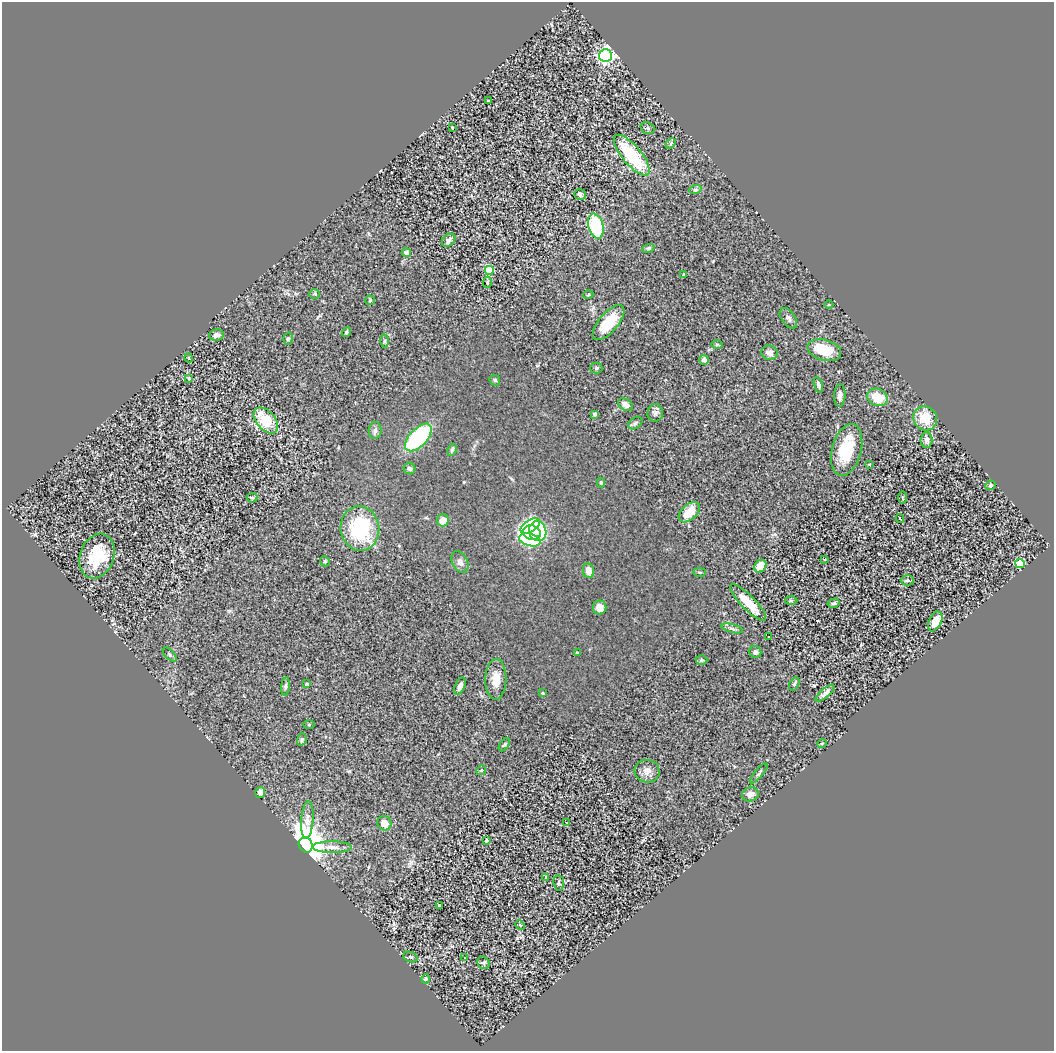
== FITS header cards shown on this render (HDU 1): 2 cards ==
NAXIS1  =                 1052
NAXIS2  =                 1049

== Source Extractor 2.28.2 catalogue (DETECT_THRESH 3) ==
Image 1052 x 1049 px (HDU 1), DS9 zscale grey, 1 PNG px = 1 image px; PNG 1056 x 1053 px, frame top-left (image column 1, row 1049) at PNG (2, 2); each listed source drawn as its Kron ellipse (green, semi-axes under 4 px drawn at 4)
Background 0.688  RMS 0.1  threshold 0.305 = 3 sigma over >= 5 px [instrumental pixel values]
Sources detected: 111; all 111 listed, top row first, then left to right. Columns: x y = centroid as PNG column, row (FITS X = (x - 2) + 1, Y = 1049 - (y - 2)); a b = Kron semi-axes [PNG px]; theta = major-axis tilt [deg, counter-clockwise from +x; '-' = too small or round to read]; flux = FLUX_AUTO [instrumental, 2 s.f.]
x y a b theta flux
605 55 6 6 - 2300
488 100 3 2 - 5.1
452 128 4 2 - 5.6
648 128 7 5 -19 12
671 143 6 4 46 11
632 155 25 9 -50 380
695 190 6 4 18 11
580 194 6 5 - 17
596 226 13 7 -75 400
449 240 7 5 42 26
648 248 6 4 19 9.1
406 253 5 4 - 30
489 270 4 4 - 190
684 275 3 3 - 16
487 282 5 3 - 8.6
315 294 5 4 - 9.7
588 295 5 3 - 6.5
370 300 5 5 - 7.3
829 305 4 3 - 4.9
788 318 11 7 -55 22
608 323 21 9 49 190
346 332 5 4 - 9.6
216 335 7 5 13 23
288 339 6 4 74 12
385 341 6 4 89 11
717 345 5 4 - 8.9
824 350 17 10 -15 180
770 353 8 7 - 36
189 358 4 3 - 6.5
704 360 5 5 - 23
596 368 6 5 - 12
189 379 4 3 - 5.7
495 380 6 4 -46 10
818 385 8 4 -77 27
840 395 11 5 88 26
877 397 10 8 -22 140
626 405 8 5 -32 43
655 413 9 7 78 20
595 414 4 4 - 27
925 418 12 11 - 150
266 420 15 9 -49 210
635 423 8 5 37 14
375 430 8 6 86 21
418 437 17 8 47 620
926 440 7 6 - 31
452 450 6 4 63 12
847 450 26 14 75 280
869 464 4 3 - 6.5
409 468 6 5 - 18
601 482 5 4 - 6.9
990 485 5 4 - 11
252 498 5 5 - 10
902 498 6 3 -89 8
689 512 12 7 43 130
900 518 4 2 - 5.9
443 520 6 6 - 63
530 526 11 6 32 1300
360 528 22 19 -83 470
538 531 10 8 -72 320
532 533 9 7 -17 590
530 540 11 6 -15 430
97 556 23 17 70 250
825 559 3 3 - 8.7
325 561 5 4 - 9.7
460 562 12 7 -64 32
1020 563 4 4 - 290
760 566 7 5 49 100
589 571 7 5 -78 53
699 572 6 3 0 6.5
907 580 6 5 - 12
791 601 6 4 -2 9
748 603 24 7 -45 150
834 603 6 4 16 12
600 607 7 7 - 55
935 621 10 6 65 83
732 628 11 3 -15 15
768 637 3 3 - 41
755 652 6 6 - 21
577 653 3 3 - 12
170 655 9 4 -46 12
702 660 6 5 - 8.6
496 679 20 10 89 86
307 684 3 3 - 8.5
794 684 7 4 60 11
286 686 9 3 85 11
460 686 9 5 65 30
543 693 4 4 - 6.4
825 693 12 4 41 25
309 725 6 4 2 7
302 739 6 4 73 11
822 743 5 3 - 5.7
504 745 7 4 54 9.5
481 770 5 4 - 8.1
647 771 12 11 - 45
759 773 12 3 49 13
260 792 5 4 - 27
750 794 8 7 - 36
307 820 19 6 86 42
566 822 3 2 - 32
384 823 7 7 - 59
486 840 4 4 - 13
306 845 8 6 -63 21000
332 847 20 6 0 48
546 877 3 2 - 4.6
559 883 8 5 -83 12
439 906 3 3 - 28
520 925 5 3 - 6.3
410 957 7 5 -24 11
464 957 3 3 - 26
483 963 6 5 - 11
425 979 4 4 - 17